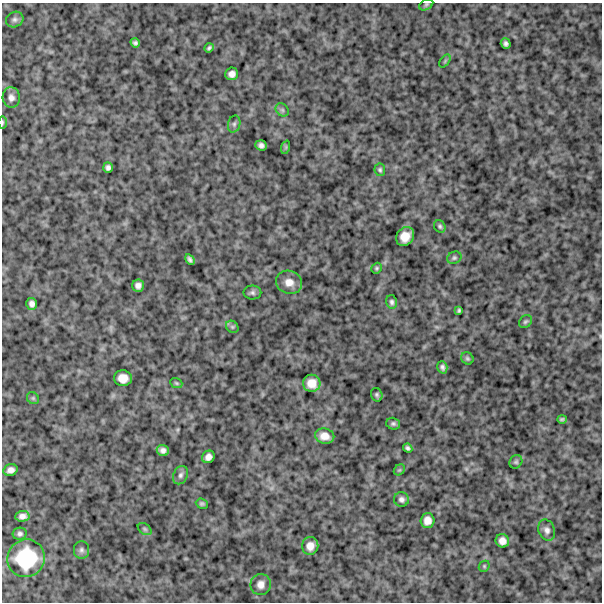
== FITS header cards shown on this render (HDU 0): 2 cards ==
NAXIS1  =                  600
NAXIS2  =                  600

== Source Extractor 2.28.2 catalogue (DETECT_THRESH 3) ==
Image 600 x 600 px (HDU 0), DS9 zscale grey, 1 PNG px = 1 image px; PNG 604 x 604 px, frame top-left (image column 1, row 600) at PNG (2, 3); each listed source drawn as its Kron ellipse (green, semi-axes under 4 px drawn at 4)
Background 1110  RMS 220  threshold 658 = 3 sigma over >= 5 px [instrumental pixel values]
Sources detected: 58; all 58 listed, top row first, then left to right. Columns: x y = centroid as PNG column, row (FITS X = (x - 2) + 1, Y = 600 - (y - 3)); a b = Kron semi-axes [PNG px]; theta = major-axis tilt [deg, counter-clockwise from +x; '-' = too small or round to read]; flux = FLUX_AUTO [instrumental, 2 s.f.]
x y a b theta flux
426 5 7 5 29 24000
15 20 9 7 27 46000
135 43 5 4 - 35000
506 44 5 4 - 42000
209 48 5 3 - 27000
445 61 7 4 54 21000
232 74 6 6 - 75000
11 98 10 8 -84 75000
282 110 7 6 - 33000
2 122 6 3 90 18000
234 124 8 6 75 38000
261 145 6 5 - 53000
286 147 7 4 72 19000
108 168 5 5 - 44000
380 170 6 5 - 28000
440 226 6 5 - 29000
405 236 10 8 50 190000
454 258 7 6 - 32000
190 259 5 4 - 41000
377 268 6 5 - 24000
289 282 13 11 -20 150000
138 286 6 6 - 65000
252 293 9 7 -1 39000
392 302 7 5 -77 37000
32 304 6 5 - 60000
459 310 4 3 - 22000
525 322 7 5 43 28000
232 327 7 5 -45 30000
467 358 6 5 - 26000
442 367 6 5 - 42000
123 378 9 8 - 150000
176 383 6 4 -22 21000
312 383 8 8 - 160000
377 395 7 5 -67 30000
33 398 6 5 - 27000
562 419 4 3 - 24000
393 424 7 6 - 35000
325 436 10 7 -10 130000
408 448 5 4 - 31000
163 450 6 5 - 58000
208 457 7 6 - 73000
516 462 7 6 - 30000
10 470 7 5 19 77000
399 470 6 4 43 20000
180 475 9 7 66 48000
401 499 7 7 - 51000
202 504 6 5 - 26000
22 516 7 5 4 73000
427 520 7 7 - 110000
145 529 8 5 -36 26000
547 530 11 8 -67 72000
20 534 7 6 - 40000
502 541 7 6 - 93000
310 546 9 8 - 120000
81 550 9 7 -90 49000
26 558 19 18 - 780000
484 566 6 5 - 20000
261 584 10 10 - 99000
At the frame edge (FLAGS 8, measured only in part): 1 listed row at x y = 2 122